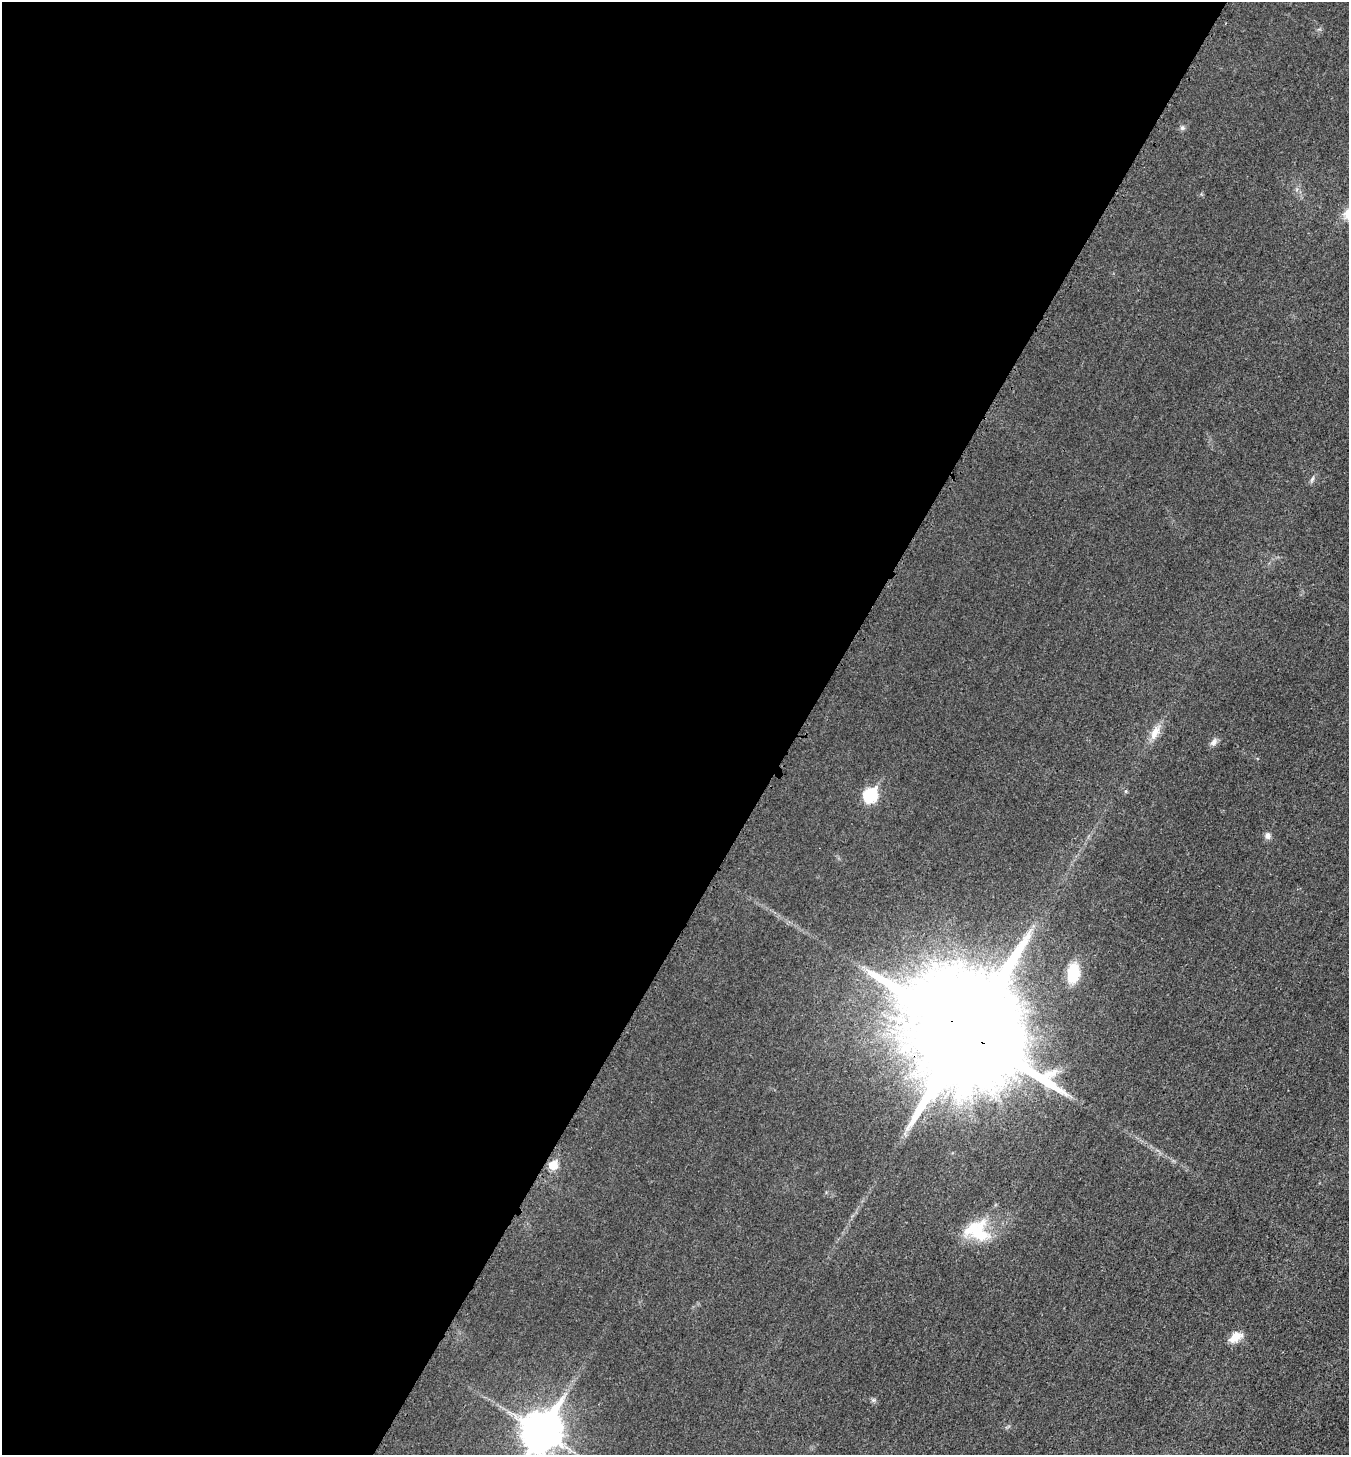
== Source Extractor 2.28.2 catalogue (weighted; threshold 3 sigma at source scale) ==
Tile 5 of 4 x 4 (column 1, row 2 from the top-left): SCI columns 155-1501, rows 2920-4372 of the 5843 x 5836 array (HDU 1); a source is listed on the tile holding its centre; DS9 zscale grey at full resolution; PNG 1351 x 1457 px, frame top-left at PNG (2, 2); no overlay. Shown black and unused: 59% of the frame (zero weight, under 3 of 4 exposures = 1% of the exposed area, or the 3 px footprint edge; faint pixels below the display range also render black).
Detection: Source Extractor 2.28.2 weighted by HDU 2 'WHT'; one run over the whole footprint, this tile lists its part. Background 0.018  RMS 0.0053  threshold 0.0239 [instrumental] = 3 sigma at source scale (4.5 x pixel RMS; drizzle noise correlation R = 1.50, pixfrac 1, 0.05/0.05 arcsec/px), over >= 5 px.
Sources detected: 15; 1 inside a brighter listed object's ellipse — not listed separately; the other 14 listed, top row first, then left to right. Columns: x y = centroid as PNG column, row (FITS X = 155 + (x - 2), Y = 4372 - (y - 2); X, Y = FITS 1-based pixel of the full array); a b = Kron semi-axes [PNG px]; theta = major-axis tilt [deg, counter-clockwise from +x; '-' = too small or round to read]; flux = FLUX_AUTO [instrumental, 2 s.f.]
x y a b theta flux
1182 128 7 6 - 1.2
1312 479 9 4 55 1.2
1155 733 23 10 63 6.3
1213 742 10 7 56 2.2
1126 791 5 3 - 0.59
870 795 8 7 - 59
1268 836 8 7 - 2.2
1073 973 15 9 83 23
966 1031 33 28 -38 25000
553 1165 6 6 - 14
979 1234 34 28 -29 23
1235 1337 16 9 33 6.8
873 1400 6 6 - 0.99
541 1431 14 11 58 1500
Overlapping masked pixels (flux is a lower limit): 1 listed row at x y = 966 1031
Isophote crosses this tile's border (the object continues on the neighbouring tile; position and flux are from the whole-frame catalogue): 1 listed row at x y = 541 1431